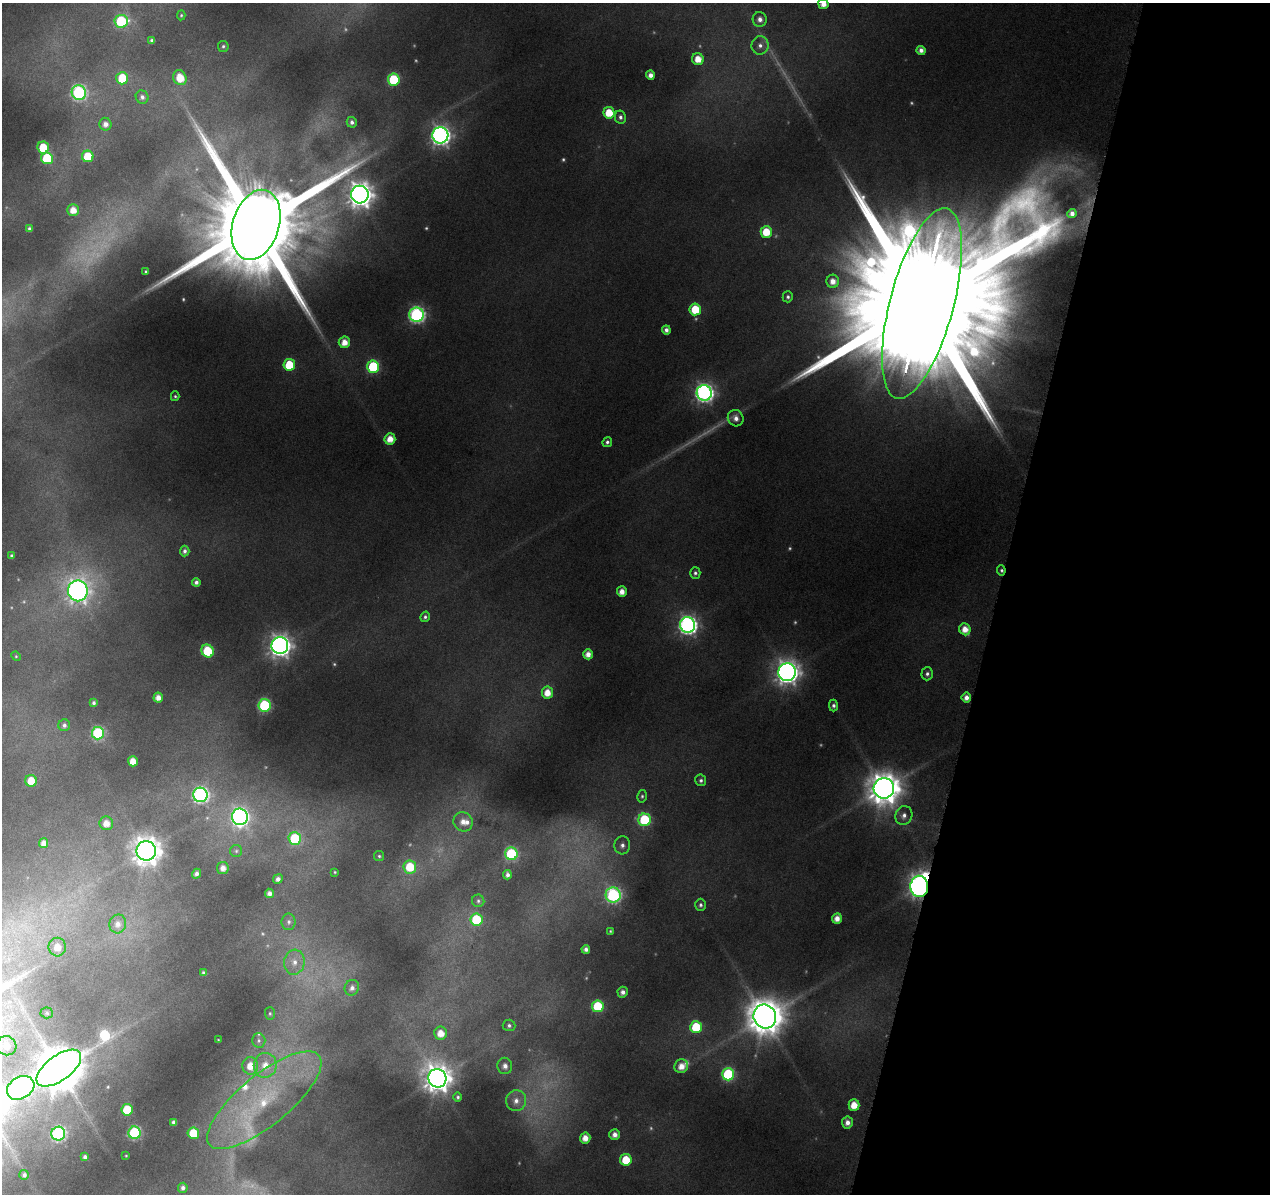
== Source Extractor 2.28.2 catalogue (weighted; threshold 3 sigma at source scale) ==
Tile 8 of 4 x 4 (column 4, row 2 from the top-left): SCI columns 3804-5071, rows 2617-3808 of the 5091 x 5324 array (HDU 1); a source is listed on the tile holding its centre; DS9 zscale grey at full resolution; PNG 1272 x 1196 px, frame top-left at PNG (2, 3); each listed source drawn as its Kron ellipse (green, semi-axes under 4 px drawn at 4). Shown black and unused: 22% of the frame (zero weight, under 4 of 8 exposures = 2% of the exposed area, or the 3 px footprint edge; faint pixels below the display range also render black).
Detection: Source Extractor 2.28.2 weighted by HDU 2 'WHT'; one run over the whole footprint, this tile lists its part. Background 0.093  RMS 0.0096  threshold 0.0392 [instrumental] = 3 sigma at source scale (4.09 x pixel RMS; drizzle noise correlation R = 1.36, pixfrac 0.8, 0.0396/0.0396 arcsec/px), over >= 5 px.
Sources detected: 172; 23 too faint to see at this stretch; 1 inside a brighter object's white glare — neither listed nor drawn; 5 inside a brighter listed object's ellipse — not listed separately; the other 143 listed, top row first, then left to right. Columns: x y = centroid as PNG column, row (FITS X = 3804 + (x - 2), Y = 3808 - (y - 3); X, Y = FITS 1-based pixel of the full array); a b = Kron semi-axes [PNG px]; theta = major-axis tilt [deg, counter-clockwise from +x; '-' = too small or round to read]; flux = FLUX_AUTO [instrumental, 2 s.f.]
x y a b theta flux
823 4 5 5 - 8.4
181 15 5 4 - 1.3
760 19 7 7 - 5.9
121 21 7 6 - 79
152 40 4 3 - 2.4
760 45 9 8 - 6
223 46 5 5 - 1.9
921 50 4 4 - 4.9
698 59 6 6 - 14
650 75 5 4 - 6.4
122 78 6 6 - 31
180 78 8 6 -65 19
394 79 6 6 - 63
79 93 7 7 - 180
142 97 7 6 - 3.8
609 113 6 5 - 22
620 117 6 5 - 3.1
352 122 5 5 - 3.4
105 124 6 6 - 5.8
440 135 8 8 - 470
43 147 6 5 - 30
88 156 6 6 - 36
47 158 6 6 - 59
360 195 9 8 - 1000
73 210 6 6 - 11
1072 214 5 4 - 4.9
256 225 36 23 74 32000
29 229 3 3 - 2.1
766 232 6 5 - 22
146 272 3 3 - 1.3
833 281 6 6 - 9.1
788 297 5 5 - 2.3
922 303 98 32 75 110000
695 309 6 5 - 31
417 315 7 7 - 250
666 330 4 4 - 4.1
344 342 6 5 - 11
289 365 6 6 - 38
373 367 6 6 - 77
704 393 8 7 - 420
175 396 5 4 - 1.5
736 418 8 7 - 6.3
390 439 5 5 - 13
607 442 5 4 - 2.3
185 551 5 5 - 3.2
11 556 3 3 - 1.7
1001 570 5 4 - 1.7
695 573 5 5 - 2.4
196 582 4 4 - 3.5
78 591 10 9 - 660
622 592 5 5 - 8.6
425 617 5 4 - 2.2
688 625 8 7 - 420
965 629 6 5 - 11
280 646 8 8 - 690
208 651 6 6 - 44
588 654 5 5 - 8.3
16 656 5 4 - 1
787 672 9 8 - 840
927 674 6 5 - 2.8
547 693 6 5 - 13
158 697 5 5 - 7.7
966 698 5 5 - 6.2
94 703 4 3 - 2.1
264 705 6 6 - 100
833 705 6 4 -89 2.6
64 725 6 6 - 2.8
98 733 6 6 - 110
133 761 5 5 - 12
701 780 6 5 - 2.5
31 781 6 6 - 19
884 788 10 10 - 1900
200 795 7 7 - 260
642 796 6 5 - 1.8
904 816 10 8 63 5.2
240 817 8 8 - 340
645 820 6 6 - 82
463 822 10 9 - 9.1
106 823 7 6 - 9.9
295 839 6 6 - 58
44 843 5 4 - 6.9
622 845 9 8 - 5.2
146 851 10 9 - 1500
236 851 6 6 - 1.9
511 854 6 6 - 100
379 856 5 5 - 1.5
410 867 6 6 - 29
223 868 6 6 - 7.2
335 872 3 3 - 0.82
196 874 5 4 - 4
507 875 4 4 - 3.3
278 879 5 4 - 4.5
919 886 10 9 - 760
269 893 4 4 - 5.3
613 895 7 7 - 200
478 901 6 6 - 2.2
701 905 6 5 - 2.6
837 918 5 5 - 9
476 919 6 6 - 48
289 922 8 7 - 3.5
118 924 9 8 - 7.6
610 931 3 3 - 1.1
57 947 9 8 - 14
586 949 4 4 - 3.6
294 962 12 10 82 9.9
203 973 4 3 - 2.1
352 988 8 7 - 4.8
623 992 5 5 - 5
598 1006 6 6 - 57
47 1013 6 5 - 1.8
270 1013 6 5 - 1.6
765 1017 12 11 - 2600
509 1025 6 6 - 2.5
696 1027 6 6 - 47
441 1033 6 6 - 13
218 1040 3 2 - 0.57
259 1040 7 7 - 3
6 1046 10 9 - 10
265 1065 12 11 - 16
250 1066 9 8 - 15
505 1066 8 7 - 6.7
681 1066 7 6 - 11
59 1068 26 12 36 4600
728 1074 6 6 - 96
437 1078 9 9 - 1300
21 1088 14 11 30 340
458 1097 4 4 - 1.8
264 1100 71 25 39 120
516 1101 10 10 - 8.7
854 1105 5 5 - 17
127 1110 6 5 - 35
174 1122 4 4 - 3.4
847 1122 6 5 - 6.5
135 1133 6 6 - 110
193 1133 6 5 - 29
58 1134 7 6 - 160
615 1135 5 5 - 6.5
585 1138 5 5 - 11
126 1156 3 2 - 0.62
85 1157 4 4 - 2.7
626 1160 6 5 - 28
24 1175 5 5 - 2.9
183 1188 5 4 - 3.6
Overlapping masked pixels (flux is a lower limit): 3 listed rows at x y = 922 303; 1001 570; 919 886
Isophote crosses this tile's border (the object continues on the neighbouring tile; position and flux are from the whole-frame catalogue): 2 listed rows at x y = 823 4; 21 1088